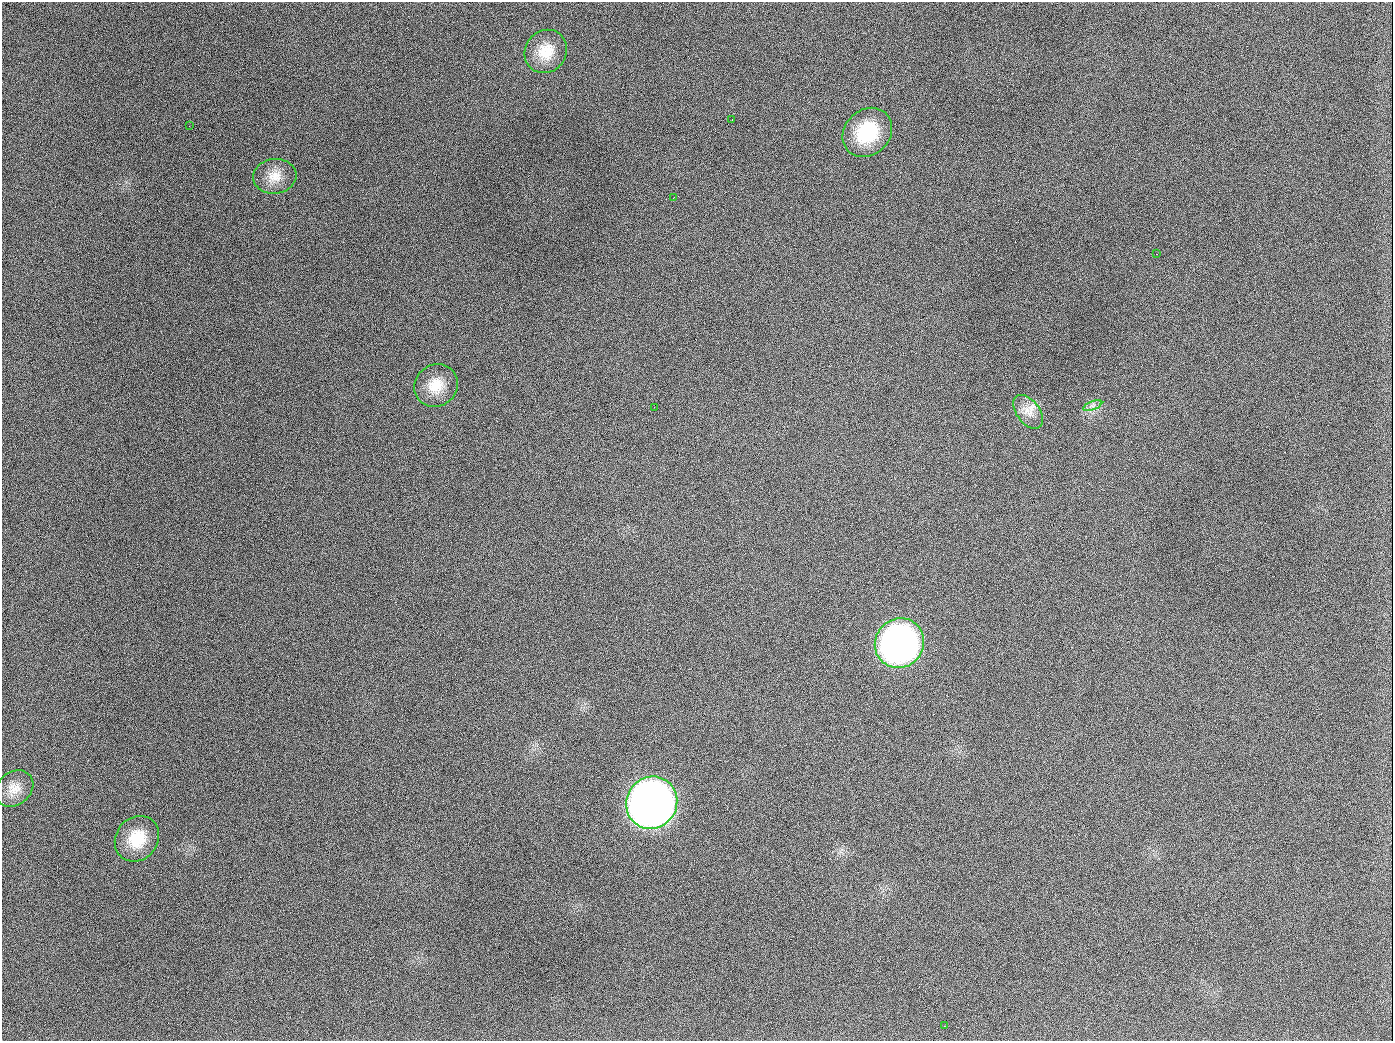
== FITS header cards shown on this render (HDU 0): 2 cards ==
NAXIS1  =                 1391
NAXIS2  =                 1039

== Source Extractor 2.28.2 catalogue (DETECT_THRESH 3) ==
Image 1391 x 1039 px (HDU 0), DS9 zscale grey, 1 PNG px = 1 image px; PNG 1395 x 1043 px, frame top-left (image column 1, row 1039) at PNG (2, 2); each listed source drawn as its Kron ellipse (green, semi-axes under 4 px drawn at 4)
Background 1620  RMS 72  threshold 217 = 3 sigma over >= 5 px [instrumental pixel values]
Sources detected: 16; all 16 listed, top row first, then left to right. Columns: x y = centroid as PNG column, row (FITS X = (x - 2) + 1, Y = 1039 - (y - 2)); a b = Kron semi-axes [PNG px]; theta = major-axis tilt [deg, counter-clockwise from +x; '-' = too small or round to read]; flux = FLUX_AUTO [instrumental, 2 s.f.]
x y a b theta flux
546 51 22 20 51 1.3e+05
732 120 3 2 - 1.0e+04
189 126 2 2 - 6.2e+03
867 132 27 22 43 3.0e+05
275 176 21 17 6 8.7e+04
674 197 3 2 - 1.1e+04
1157 254 2 2 - 2.2e+03
436 385 22 20 39 1.2e+05
1093 406 10 3 21 1.2e+04
654 407 2 2 - 3.6e+03
1028 412 19 11 -53 6.1e+04
899 643 25 24 - 2.2e+06
14 789 21 16 40 7.1e+04
652 803 26 25 - 5.0e+06
137 839 24 21 51 1.6e+05
944 1026 2 2 - 4.5e+03